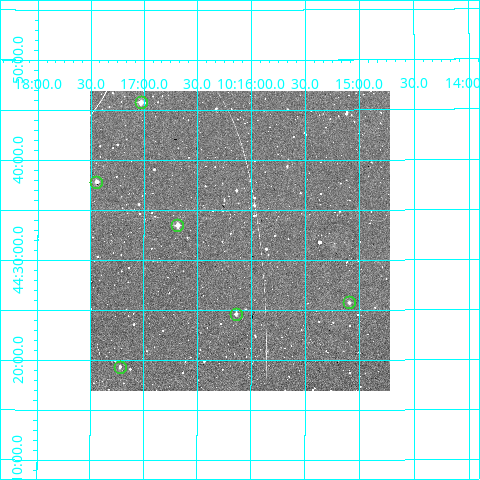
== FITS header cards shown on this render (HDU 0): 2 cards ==
NAXIS1  =                  300
NAXIS2  =                  300

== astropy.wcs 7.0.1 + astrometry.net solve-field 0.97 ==
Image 300 x 300 px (HDU 0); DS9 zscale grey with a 90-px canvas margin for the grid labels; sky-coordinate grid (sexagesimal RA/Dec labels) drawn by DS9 from the SOLVED WCS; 6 Tycho-2 reference stars matched to detected sources circled (green)
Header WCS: RA---TAN/DEC--TAN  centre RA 10:16:06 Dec +44:32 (154.03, +44.53 deg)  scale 6 arcsec/px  FOV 30.0' x 30.0'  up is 0 deg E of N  parity normal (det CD < 0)
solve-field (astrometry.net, Tycho-2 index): VERIFIED the header's WCS against the Tycho-2 star catalogue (verified at 2 index scales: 6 matches each, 0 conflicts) and refined it, rather than solving blind
Solved WCS: RA---TAN-SIP/DEC--TAN-SIP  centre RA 10:16:06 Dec +44:32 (154.03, +44.53 deg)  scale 5.95 arcsec/px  FOV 29.8' x 30.0'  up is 0 deg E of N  parity normal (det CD < 0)
The solver's refit moves the header's centre by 0.49 arcsec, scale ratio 0.9925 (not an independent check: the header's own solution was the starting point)
Tycho-2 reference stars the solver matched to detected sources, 6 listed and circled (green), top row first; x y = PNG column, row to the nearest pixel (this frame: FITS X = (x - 91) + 1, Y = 300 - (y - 91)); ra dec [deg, ICRS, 3 dp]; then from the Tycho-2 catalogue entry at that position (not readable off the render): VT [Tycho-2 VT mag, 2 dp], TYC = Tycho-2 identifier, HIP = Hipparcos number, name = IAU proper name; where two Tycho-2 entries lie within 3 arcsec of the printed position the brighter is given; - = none
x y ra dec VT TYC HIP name
142 102 154.257 +44.763 9.99 3007-1276-1 - -
97 182 154.361 +44.631 10.35 3007-1080-1 - -
178 225 154.171 +44.559 10.30 3007-1086-1 - -
350 302 153.774 +44.429 12.24 3007-670-1 50216 -
237 314 154.035 +44.411 11.44 3007-79-1 - -
121 367 154.305 +44.323 11.23 3007-157-1 - -